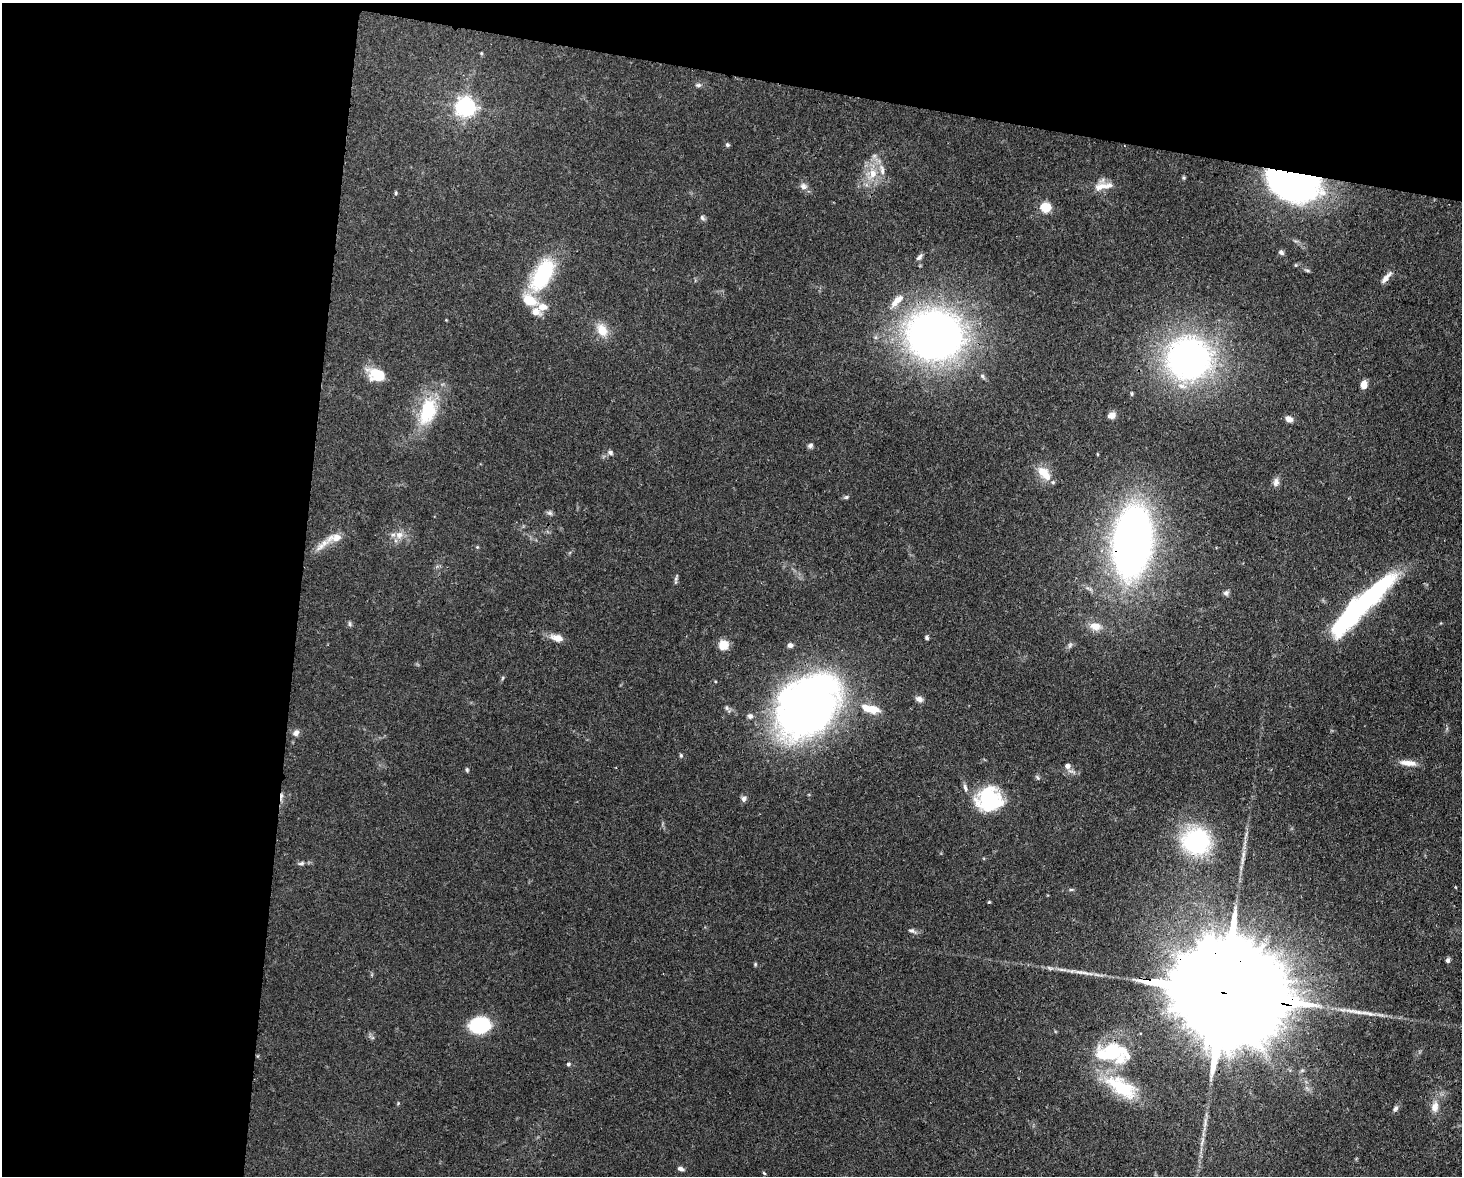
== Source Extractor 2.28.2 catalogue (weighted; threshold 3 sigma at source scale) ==
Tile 1 of 3 x 4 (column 1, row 1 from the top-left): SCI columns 301-1760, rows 3595-4768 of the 4864 x 4844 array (HDU 1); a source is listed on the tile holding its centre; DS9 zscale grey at full resolution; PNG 1464 x 1178 px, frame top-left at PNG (2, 3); no overlay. Shown black and unused: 27% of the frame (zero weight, under 3 of 4 exposures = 9% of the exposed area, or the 3 px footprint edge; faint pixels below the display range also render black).
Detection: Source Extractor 2.28.2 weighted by HDU 2 'WHT'; one run over the whole footprint, this tile lists its part. Background 0.12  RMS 0.005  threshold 0.0225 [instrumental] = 3 sigma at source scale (4.5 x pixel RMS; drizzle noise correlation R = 1.50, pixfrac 1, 0.05/0.05 arcsec/px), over >= 5 px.
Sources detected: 95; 2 inside a brighter object's white glare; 1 cosmic-ray / hot-pixel residue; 1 long thin detection or spike segment (spike, bleed or trail) — not listed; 10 inside a brighter listed object's ellipse — not listed separately; the other 81 listed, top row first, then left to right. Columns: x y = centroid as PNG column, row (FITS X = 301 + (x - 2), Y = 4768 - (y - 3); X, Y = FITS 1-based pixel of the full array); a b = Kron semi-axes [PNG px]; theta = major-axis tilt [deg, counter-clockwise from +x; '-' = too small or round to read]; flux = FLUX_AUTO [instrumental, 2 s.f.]
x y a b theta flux
481 53 5 4 - 0.5
698 85 8 5 8 1.3
465 107 7 7 - 270
727 145 6 5 - 0.86
873 174 16 11 64 9.1
1183 178 5 5 - 0.7
803 186 11 9 -32 2.4
1101 186 24 10 17 6.3
1289 189 61 24 -17 100
396 193 4 4 - 0.66
1045 207 5 5 - 40
702 218 8 5 -51 1.1
1281 252 7 5 -43 1.4
919 257 9 5 46 1.6
1307 270 6 4 -19 0.77
542 275 39 18 61 42
1386 278 20 6 49 3.2
897 300 20 9 44 6.1
543 307 14 9 0 5.2
446 320 3 3 - 0.36
602 330 19 13 -59 7.9
934 335 45 40 -9 320
1189 358 35 34 - 210
377 375 15 10 -26 18
1364 385 8 6 86 4.3
1132 393 6 4 -90 0.68
427 411 37 21 74 28
1112 415 9 7 28 2.9
1289 419 9 7 -31 2.7
810 445 7 6 - 1.3
610 452 8 6 -34 1.3
1043 472 17 14 -26 7.7
1276 482 12 8 83 2.3
846 497 7 5 16 0.97
550 513 8 6 -2 1.2
399 535 10 9 - 3.8
335 538 22 9 11 5.9
1132 541 56 30 83 330
477 547 5 4 - 0.53
676 579 14 4 78 1.2
1226 593 7 6 - 1.4
1352 614 65 20 45 78
350 624 8 4 -89 0.85
1095 626 13 9 -9 5.7
557 638 15 8 -17 5.1
927 638 5 4 - 0.97
723 645 5 5 - 31
790 645 7 6 - 1.7
1070 645 9 5 60 1.3
502 678 6 4 70 0.66
919 699 11 7 -26 2.2
808 705 62 43 47 350
726 708 7 6 - 1.2
873 709 15 10 -13 7
750 716 7 7 - 1.6
296 733 9 7 64 2
681 755 6 4 -87 0.78
1408 763 23 7 -7 4.7
1067 766 7 7 - 2.5
467 769 6 4 -64 0.77
1038 778 6 4 -70 0.8
965 788 10 6 -74 1.8
744 799 7 7 - 1.7
987 799 31 22 57 32
1196 841 26 25 - 64
301 863 10 5 12 1.4
1071 890 6 4 1 0.72
989 902 4 4 - 0.52
912 931 11 6 -25 1.6
1448 960 5 4 - 1.7
755 964 5 4 - 0.6
1222 992 83 22 -10 31000
480 1025 16 12 5 41
1111 1053 37 17 4 33
568 1064 5 5 - 0.92
1122 1087 47 20 -32 30
398 1103 5 4 - 0.48
1435 1107 16 10 80 4.9
1395 1109 8 6 46 1.4
681 1169 7 5 -19 1.8
764 1173 4 3 - 0.68
Overlapping masked pixels (flux is a lower limit): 4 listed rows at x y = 1289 189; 934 335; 1132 541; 1222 992